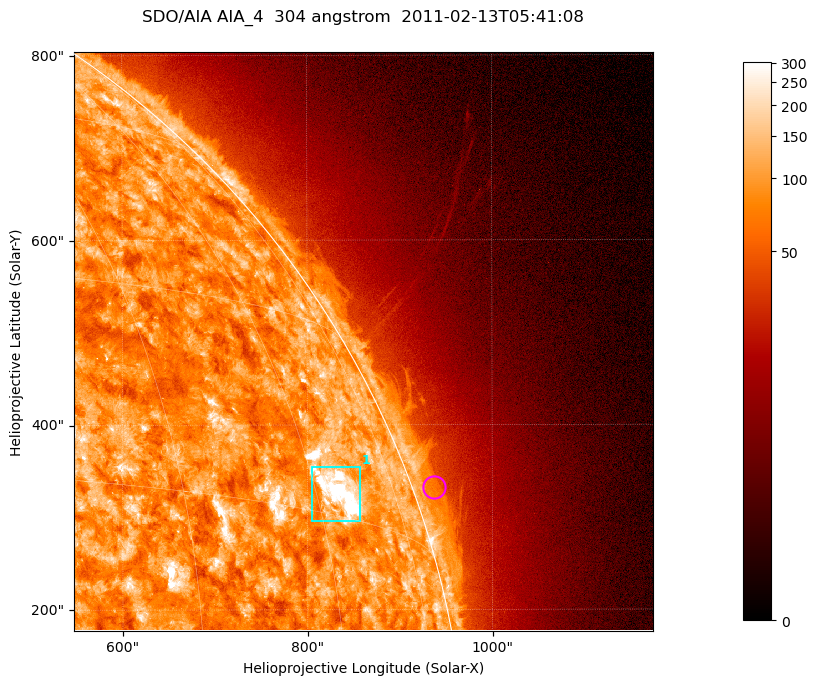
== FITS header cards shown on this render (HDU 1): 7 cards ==
TELESCOP= 'SDO/AIA '           / For AIA: SDO/AIA
INSTRUME= 'AIA_4   '           / For AIA: AIA_ATA1, AIA_ATA2, AIA_ATA3 or AIA_AT
WAVELNTH=                  304 / [angstrom] Wavelength
WAVEUNIT= 'angstrom'           / Wavelength unit: angstrom
DATE-OBS= '2011-02-13T05:41:08.123' / [ISO] Date when observation started; ISO 8
CTYPE1  = 'HPLN-TAN'           / CTYPE1; Typically HPLN
CTYPE2  = 'HPLT-TAN'           / CTYPE2; Typically HPLT

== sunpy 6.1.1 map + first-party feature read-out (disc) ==
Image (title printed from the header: SDO/AIA AIA_4  304 angstrom  2011-02-13T05:41:08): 1044 x 1044 px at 0.6 arcsec/px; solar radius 972 arcsec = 1619 px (partial field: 5.6% of the solar disc is inside the frame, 42% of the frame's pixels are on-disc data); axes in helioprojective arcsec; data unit not stated in the header (colour bar unlabelled)
Orientation: roll -0.132 deg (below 1 deg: not rotated)
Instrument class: DISC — disc imager (sunpy class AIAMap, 304 A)
Bright regions (active regions / flare kernels): reference = the on-disc median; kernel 9 px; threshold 5 sigma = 158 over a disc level ~88.9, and >= 1.15x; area >= 1089 px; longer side >= 13 px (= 7.8 arcsec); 1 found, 1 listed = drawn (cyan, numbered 1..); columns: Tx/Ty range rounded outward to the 2 arcsec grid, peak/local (2 s.f.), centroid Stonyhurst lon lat
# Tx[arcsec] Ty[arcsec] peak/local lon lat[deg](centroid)
1 804..858 296..356 6.8 +63 +17
Off-limb structures (1.02-1.3 R_sun): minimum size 400 px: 4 found; the strongest spans PA ~285..295 deg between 1.02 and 1.04 R_sun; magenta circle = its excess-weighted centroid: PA ~290 deg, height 1.02 R_sun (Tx ~936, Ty ~332 arcsec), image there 1.6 x the reference